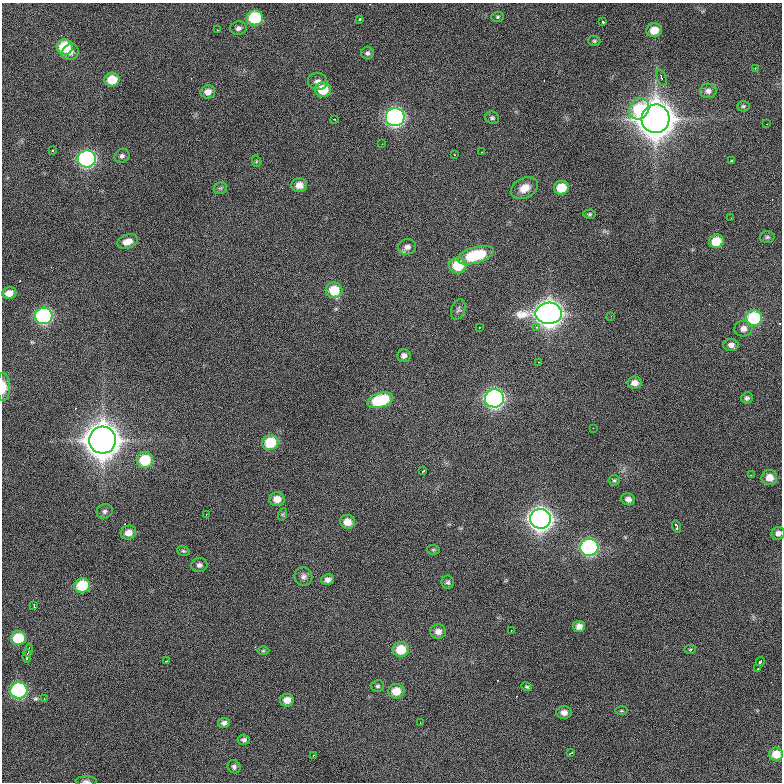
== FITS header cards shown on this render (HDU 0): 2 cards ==
NAXIS1  =                  780 / length of data axis 1
NAXIS2  =                  780 / length of data axis 2

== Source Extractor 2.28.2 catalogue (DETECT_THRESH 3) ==
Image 780 x 780 px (HDU 0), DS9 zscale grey, 1 PNG px = 1 image px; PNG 784 x 784 px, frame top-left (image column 1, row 780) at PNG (2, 3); each listed source drawn as its Kron ellipse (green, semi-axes under 4 px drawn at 4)
Background 1250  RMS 30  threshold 89.5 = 3 sigma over >= 5 px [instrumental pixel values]
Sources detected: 118; all 118 listed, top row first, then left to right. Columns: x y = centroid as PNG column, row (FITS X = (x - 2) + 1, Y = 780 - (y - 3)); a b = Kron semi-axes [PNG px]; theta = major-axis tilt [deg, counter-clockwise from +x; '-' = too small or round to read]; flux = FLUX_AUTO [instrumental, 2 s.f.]
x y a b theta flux
498 17 6 5 - 3.0e+03
255 18 8 7 - 1.3e+05
360 19 3 3 - 5.3e+03
603 22 3 3 - 5.6e+03
238 28 8 7 - 7.1e+03
218 30 3 2 - 1.8e+03
654 30 8 7 - 3.0e+04
594 41 6 5 - 3.0e+03
65 47 8 7 - 8.0e+04
70 52 9 7 36 1.1e+04
367 53 6 6 - 5.2e+03
755 68 3 2 - 1.5e+03
661 78 9 4 -70 5.4e+03
112 80 7 7 - 4.5e+04
318 82 10 8 -7 1.1e+04
323 90 8 7 - 5.6e+04
708 91 8 7 - 9.9e+03
208 92 7 6 - 1.3e+04
743 106 6 5 - 3.3e+03
639 109 11 9 47 8.5e+04
395 117 9 9 - 6.0e+05
492 118 7 6 - 4.5e+03
334 119 3 2 - 1.1e+03
656 119 14 14 - 4.6e+06
767 124 3 2 - 1.1e+03
382 144 2 2 - 8.8e+02
53 150 3 3 - 6.2e+03
481 152 2 2 - 1.5e+03
454 155 3 2 - 1.9e+03
122 156 8 6 36 6.1e+03
87 159 9 8 - 4.7e+05
256 161 6 3 -73 2.3e+03
731 161 3 3 - 3.8e+03
299 185 8 7 - 1.9e+04
220 188 7 6 - 3.8e+03
524 188 14 10 26 2.4e+04
561 188 7 7 - 4.6e+04
589 214 6 4 1 3.0e+03
731 218 3 2 - 2.0e+03
767 237 7 6 - 4.1e+03
716 241 7 6 - 4.3e+04
128 242 10 7 18 2.0e+04
407 247 9 8 - 1.2e+04
476 255 19 8 16 1.1e+05
458 266 8 8 - 6.7e+04
334 290 8 8 - 5.5e+04
9 293 7 6 - 1.8e+04
458 310 11 6 69 6.1e+03
549 313 13 10 2 2.1e+06
44 316 9 8 - 3.1e+05
611 316 2 2 - 1.4e+03
754 318 8 8 - 1.4e+05
479 327 3 2 - 1.2e+03
536 327 3 3 - 7.1e+03
743 329 9 8 - 1.3e+04
731 345 7 6 - 1.0e+04
404 355 7 6 - 8.4e+03
539 362 2 2 - 1.5e+03
635 383 7 6 - 1.3e+04
3 387 14 6 -88 2.2e+04
494 398 9 9 - 6.6e+05
747 398 6 5 - 4.9e+03
380 400 13 7 17 1.1e+05
593 428 2 2 - 8.2e+02
102 440 13 13 - 4.0e+06
270 442 8 7 - 7.7e+04
145 460 8 7 - 7.6e+04
423 471 3 2 - 1.4e+03
751 475 2 2 - 1.3e+03
769 477 8 7 - 2.1e+04
614 480 5 5 - 3.3e+03
277 499 7 7 - 2.1e+04
628 499 7 6 - 9.6e+03
105 511 8 7 - 6.6e+03
206 514 3 2 - 1.9e+03
283 514 6 4 71 3.0e+03
540 519 10 10 - 1.5e+06
347 522 7 7 - 2.1e+04
676 527 6 3 -75 1.1e+04
128 533 8 7 - 1.7e+04
778 533 7 6 - 9.1e+03
589 547 9 8 - 3.8e+05
433 550 6 4 -6 3.0e+03
183 551 6 4 -19 3.1e+03
199 565 8 7 - 6.5e+03
303 576 9 9 - 8.5e+03
328 579 6 5 - 8.7e+03
448 582 7 6 - 5.4e+03
82 585 8 7 - 8.3e+04
34 606 4 2 - 2.0e+03
579 626 6 5 - 1.2e+04
511 631 3 2 - 1.7e+03
438 632 8 7 - 1.3e+04
18 638 7 7 - 6.8e+04
401 649 8 7 - 5.3e+04
690 649 6 4 2 2.2e+03
29 650 6 2 77 3.7e+03
263 651 6 4 1 2.6e+03
27 656 6 2 87 3.9e+03
166 661 2 2 - 1.3e+03
760 662 5 3 - 1.0e+04
758 668 3 2 - 4.8e+03
378 686 6 5 - 4.0e+03
527 687 5 4 - 2.6e+03
19 690 8 8 - 3.1e+05
396 691 8 7 - 3.3e+04
44 698 2 2 - 1.0e+03
287 700 7 6 - 1.8e+04
621 711 6 3 1 2.2e+03
564 713 7 6 - 1.3e+04
224 723 6 5 - 6.6e+03
420 723 3 2 - 1.7e+03
244 740 6 5 - 5.6e+03
571 753 4 2 - 4.0e+03
776 754 7 6 - 3.3e+04
313 755 2 2 - 1.2e+03
234 767 7 6 - 5.5e+03
86 781 10 4 0 4.9e+03
At the frame edge (FLAGS 8, measured only in part): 3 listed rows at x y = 3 387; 778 533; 86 781